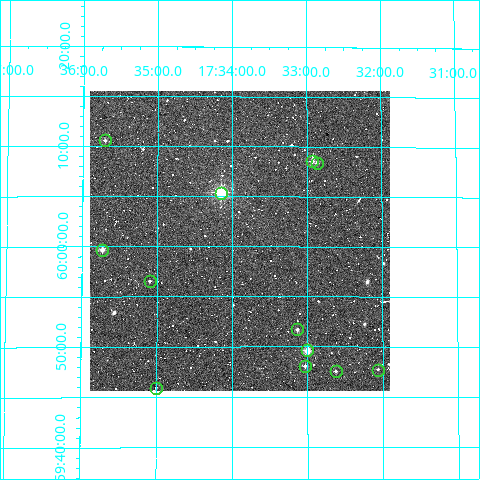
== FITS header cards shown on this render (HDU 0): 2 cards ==
NAXIS1  =                  300
NAXIS2  =                  300

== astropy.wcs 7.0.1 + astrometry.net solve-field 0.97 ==
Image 300 x 300 px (HDU 0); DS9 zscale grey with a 90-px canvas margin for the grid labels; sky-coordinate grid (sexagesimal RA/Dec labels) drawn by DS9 from the SOLVED WCS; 12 Tycho-2 reference stars matched to detected sources circled (green)
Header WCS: RA---TAN/DEC--TAN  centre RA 17:33:54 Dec +60:01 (263.47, +60.01 deg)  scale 6 arcsec/px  FOV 30.0' x 30.0'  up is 0 deg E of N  parity normal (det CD < 0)
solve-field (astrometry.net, Tycho-2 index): VERIFIED the header's WCS against the Tycho-2 star catalogue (verified at 2 index scales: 10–12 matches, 0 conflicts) and refined it, rather than solving blind
Solved WCS: RA---TAN-SIP/DEC--TAN-SIP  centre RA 17:33:54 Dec +60:01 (263.48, +60.01 deg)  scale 6 arcsec/px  FOV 30.0' x 30.0'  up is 0 deg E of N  parity normal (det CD < 0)
The solver's refit moves the header's centre by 2.4 arcsec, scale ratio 1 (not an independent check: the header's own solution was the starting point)
Tycho-2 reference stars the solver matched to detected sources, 12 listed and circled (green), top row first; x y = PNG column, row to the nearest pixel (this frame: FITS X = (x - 90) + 1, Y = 300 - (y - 91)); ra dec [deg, ICRS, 3 dp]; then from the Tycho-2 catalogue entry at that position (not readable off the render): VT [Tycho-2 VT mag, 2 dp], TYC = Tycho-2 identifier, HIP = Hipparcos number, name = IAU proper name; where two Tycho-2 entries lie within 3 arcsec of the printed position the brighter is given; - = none
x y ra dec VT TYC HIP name
105 140 263.926 +60.177 11.24 4199-71-1 - -
312 161 263.232 +60.143 9.98 4199-207-1 - -
317 163 263.217 +60.139 11.45 4199-205-1 - -
221 193 263.538 +60.089 7.34 4199-65-1 85964 -
102 250 263.932 +59.995 9.70 3901-181-1 - -
150 281 263.774 +59.943 11.30 3901-433-1 - -
297 329 263.283 +59.862 11.11 3900-695-1 - -
307 350 263.250 +59.827 8.99 3900-767-1 - -
305 366 263.258 +59.801 10.47 3900-471-1 - -
378 370 263.017 +59.795 11.44 3900-37-1 - -
336 371 263.157 +59.793 11.09 3900-217-1 - -
156 388 263.751 +59.765 11.80 3901-41-1 - -